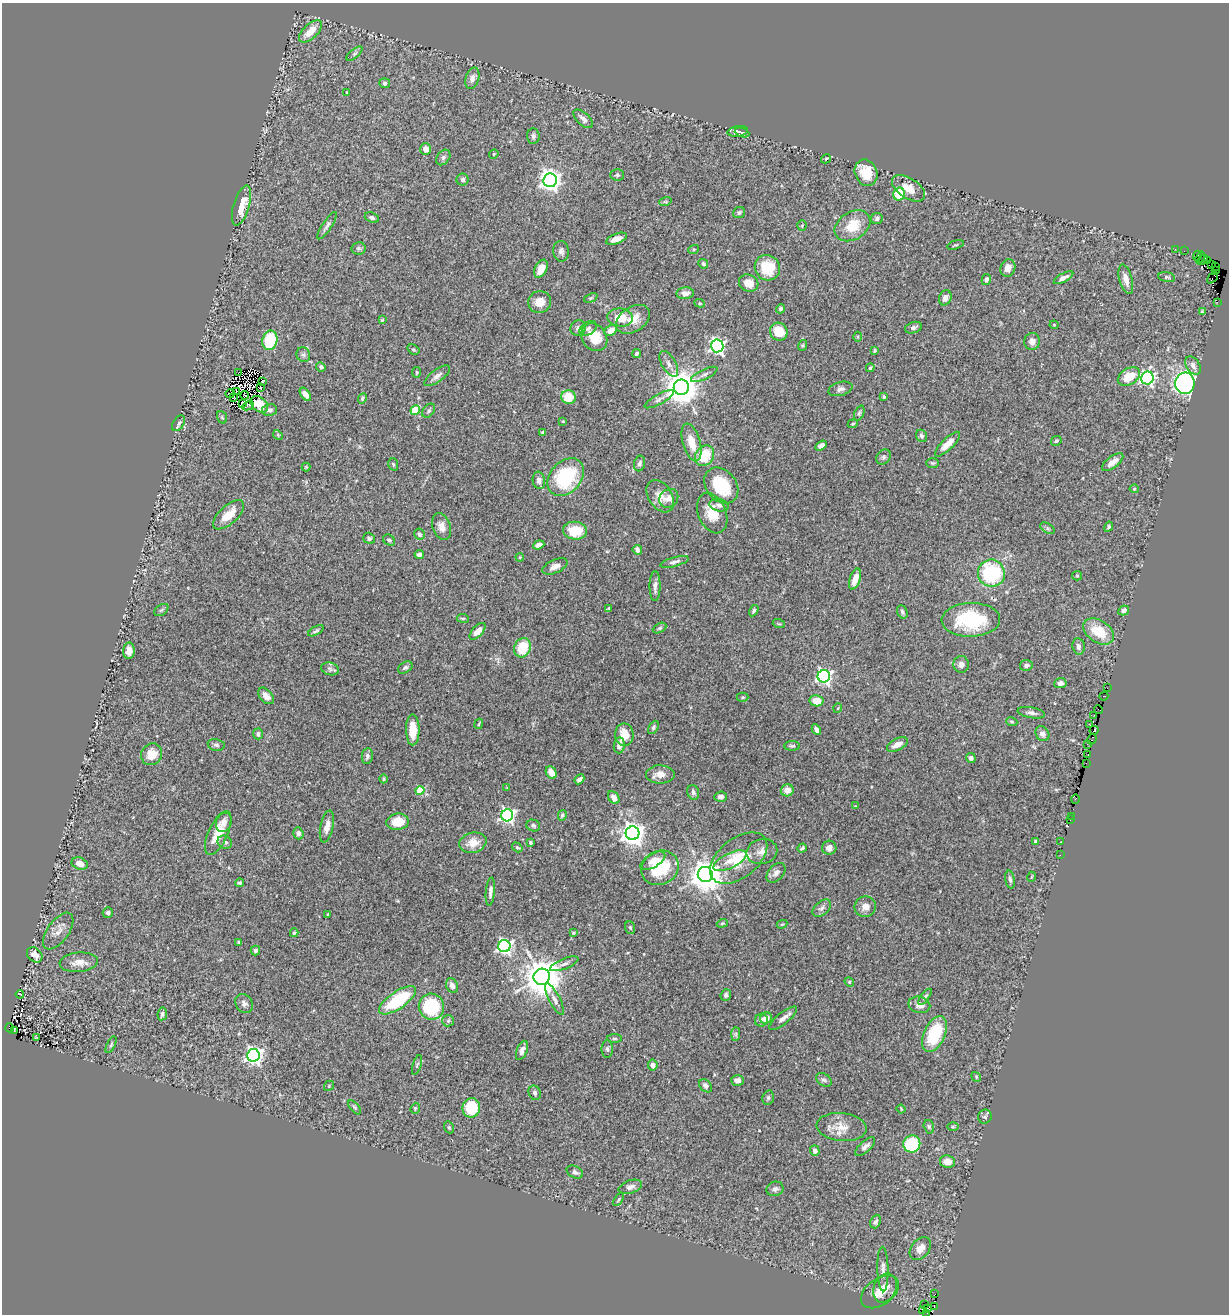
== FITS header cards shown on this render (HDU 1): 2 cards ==
NAXIS1  =                 1227
NAXIS2  =                 1312

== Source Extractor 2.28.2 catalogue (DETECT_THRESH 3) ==
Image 1227 x 1312 px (HDU 1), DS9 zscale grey, 1 PNG px = 1 image px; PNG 1231 x 1316 px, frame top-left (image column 1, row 1312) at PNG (2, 3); each listed source drawn as its Kron ellipse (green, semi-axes under 4 px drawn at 4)
Background 1.04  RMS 0.042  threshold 0.126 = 3 sigma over >= 5 px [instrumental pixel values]
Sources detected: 332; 5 with non-positive FLUX_AUTO (blend fragments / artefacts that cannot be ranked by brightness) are neither listed nor drawn; the other 327 listed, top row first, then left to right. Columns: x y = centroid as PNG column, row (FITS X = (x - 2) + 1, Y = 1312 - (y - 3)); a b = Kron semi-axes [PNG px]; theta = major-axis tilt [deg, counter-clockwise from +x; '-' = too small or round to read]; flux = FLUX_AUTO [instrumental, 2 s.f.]
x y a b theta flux
310 31 14 7 44 40
354 54 10 4 40 6.4
472 78 11 6 73 14
385 83 5 5 - 7.7
347 92 3 2 - 2.8
583 119 12 6 -43 14
738 131 10 5 9 7.9
742 133 7 3 -21 4.8
533 136 7 6 - 7.9
426 149 6 5 - 21
494 154 5 4 - 3.1
443 157 8 6 52 7.9
826 159 5 3 - 3.3
866 173 13 11 -67 72
617 175 7 5 -1 5.1
463 180 6 6 - 7.9
550 180 7 6 - 1900
908 188 18 10 -33 43
899 194 6 5 - 91
665 202 6 4 17 3.9
241 206 20 8 74 59
739 213 6 5 - 5.4
372 217 7 5 -20 7.1
877 219 6 5 - 7.6
327 226 16 4 57 9.8
802 226 5 4 - 3.5
853 226 19 13 33 67
616 239 11 5 21 19
955 245 8 3 17 3.6
358 248 7 6 - 6.3
694 249 5 3 - 2.9
1175 249 2 2 - 22
561 251 10 8 -83 11
1184 251 2 2 - 14
1197 256 5 3 - 61
1200 257 6 3 56 91
1202 260 6 2 39 56
1207 261 3 2 - 41
703 264 5 4 - 5.4
1211 264 3 2 - 200
1215 266 4 2 - 37
767 268 13 12 - 91
1008 268 9 7 72 23
541 269 9 6 63 25
1215 270 2 2 - 3.4
1167 277 8 5 -11 5.6
1063 278 11 4 29 14
1212 278 6 3 44 190
986 279 6 4 76 7.7
1126 279 15 6 -74 23
749 283 10 8 -25 31
685 293 9 6 4 14
591 298 7 3 22 3.6
945 298 8 6 66 13
540 302 11 11 - 30
700 303 5 4 - 3.7
1217 303 2 2 - 1.5
780 309 5 4 - 4.7
1202 312 4 3 - 3.6
620 318 13 9 -7 49
633 319 19 12 33 40
382 320 4 4 - 3.4
1054 325 4 4 - 2.8
578 328 8 7 - 9.9
588 328 9 6 33 9.6
913 328 8 5 18 9.2
611 330 7 5 28 27
779 332 9 8 - 70
594 337 15 12 -53 60
858 337 5 3 - 2.9
270 340 10 7 76 130
1032 341 8 8 - 18
803 345 5 3 - 3.6
717 346 6 6 - 810
413 350 6 4 -33 4.4
874 350 4 3 - 4.1
637 353 4 3 - 5.2
303 355 7 6 - 8.4
669 364 14 7 -60 16
1193 365 10 6 -56 13
321 367 5 4 - 5
870 368 4 3 - 4.2
239 372 3 2 - 8.5
416 372 5 3 - 3
704 374 14 5 25 11
437 376 15 6 37 14
1129 376 12 8 29 59
1147 378 6 6 - 620
263 381 3 2 - 2.1
1185 383 10 9 - 760
681 387 7 7 - 6900
260 388 3 2 - 1.4
840 389 12 7 16 13
236 392 2 2 - 1.9
230 394 4 2 - 3.2
305 394 7 4 -55 17
245 395 4 2 - 3.1
569 397 7 7 - 76
884 397 3 3 - 3.8
233 398 4 2 - 3.2
362 398 5 4 - 5.5
659 399 16 5 28 10
243 403 3 3 - 1.3
259 404 10 7 -39 23
248 406 6 3 27 0.56
270 410 8 5 10 8.5
415 410 5 4 - 110
429 411 8 5 51 6.7
859 413 8 4 68 5.2
222 417 6 5 - 3.6
563 421 4 4 - 2.7
179 423 8 5 57 7.7
853 424 5 4 - 3.3
543 432 3 3 - 4.2
278 435 5 4 - 3.2
921 436 6 5 - 7
1056 441 5 4 - 6.1
691 442 19 9 -74 50
947 444 17 5 44 31
821 446 6 4 33 9.1
704 456 11 9 54 91
883 457 8 6 53 7.3
1113 462 13 5 38 23
639 463 8 5 80 7.6
932 463 6 4 -2 4.3
393 464 6 5 - 4.1
306 467 4 4 - 2.3
566 477 21 15 49 210
539 480 9 6 -80 12
721 486 20 15 -51 120
1134 489 4 4 - 3.2
660 496 18 11 -57 33
669 498 10 8 42 18
719 505 10 6 -13 10
712 513 21 14 -67 54
229 515 19 9 42 56
442 527 14 9 -70 19
1109 527 5 4 - 5.5
1047 528 8 4 -32 6.2
575 531 12 9 -7 69
420 534 6 5 - 7
369 538 6 5 - 5.9
389 540 6 5 - 6.2
539 545 6 4 20 14
637 550 5 4 - 14
419 554 5 4 - 8.8
520 557 4 3 - 2.6
674 562 15 4 15 11
555 566 13 6 25 18
991 573 14 13 - 230
1077 576 5 4 - 3.2
855 579 11 5 70 32
655 586 15 5 89 15
609 608 3 3 - 2.6
161 610 8 5 36 5.6
1124 610 5 4 - 10
754 611 6 4 59 5.5
902 612 7 5 -70 5.7
463 618 6 3 -7 3.8
971 620 29 17 1 200
779 624 6 3 -18 3.2
660 628 7 4 27 5.1
316 631 8 3 28 5.5
478 631 10 5 47 20
1099 631 17 11 -33 80
1078 646 8 6 -82 9.9
522 648 10 8 65 90
129 651 8 6 88 19
961 664 8 7 - 14
1026 665 6 5 - 8.7
405 668 8 5 32 6.5
330 669 9 6 -17 8
824 676 6 6 - 750
1060 683 6 5 - 12
1107 688 2 2 - 7.3
266 696 9 6 -49 20
1104 696 4 3 - 13
743 697 6 4 1 3.9
816 701 7 5 -10 43
838 708 5 3 - 2.2
1099 710 5 2 - 6.1
1031 713 14 5 -10 11
1094 715 2 2 - 9.8
1012 722 6 4 -18 3.5
479 724 5 3 - 3
1090 725 2 2 - 27
653 727 7 4 61 4.9
816 729 5 4 - 9.2
413 730 15 6 -90 56
1094 730 4 2 - 1.2
258 734 5 5 - 8.5
1042 734 8 6 -56 13
624 735 11 9 -89 42
1092 739 5 3 - 19
1087 744 4 2 - 5.4
216 745 8 6 -10 7.4
619 745 8 5 83 19
897 745 11 5 26 24
792 746 8 5 0 5.5
152 754 11 10 - 45
1088 755 3 2 - 5.4
367 756 8 5 82 8.5
971 758 5 4 - 10
1086 763 2 2 - 7.8
551 772 7 5 -62 25
660 774 14 9 0 26
384 779 4 3 - 3.8
579 779 5 3 - 11
507 788 4 4 - 2.5
420 790 4 4 - 110
787 790 6 6 - 22
693 792 7 6 - 10
614 797 7 5 -57 19
721 797 6 5 - 11
1075 799 5 3 - 16
855 806 3 3 - 1.8
507 815 6 6 - 680
562 815 5 4 - 6.6
1071 816 2 2 - 1.4
1070 820 3 2 - 3.4
224 822 10 7 71 15
398 822 11 8 7 51
533 826 7 5 -21 7.1
327 827 16 6 78 21
218 833 24 9 65 53
298 833 6 5 - 10
633 833 7 7 - 2400
1035 841 3 3 - 6.6
225 842 7 6 - 10
1061 842 3 2 - 1.7
473 843 14 10 14 38
530 843 4 3 - 5.4
517 847 6 4 -33 4
802 848 5 3 - 5
829 848 7 7 - 14
762 852 15 12 13 24
1060 855 2 2 - 59
739 858 33 19 38 110
653 861 14 6 31 18
730 861 18 7 26 27
80 864 8 6 -20 17
660 868 19 16 31 130
776 873 11 7 49 14
705 875 7 7 - 5700
1031 877 5 3 - 2.4
1010 879 9 4 -79 7.7
239 883 4 3 - 4
490 891 14 4 85 12
865 907 11 10 - 20
822 908 11 6 39 11
108 913 5 5 - 6.1
328 915 3 3 - 7.4
722 923 5 4 - 3.6
782 924 5 4 - 3.5
630 928 6 5 - 4.6
58 931 21 10 54 26
294 933 4 3 - 4.7
573 933 3 2 - 2.6
238 942 4 3 - 2.6
504 946 6 6 - 740
255 951 5 5 - 6.4
35 955 9 6 -43 21
79 962 19 10 5 29
564 964 15 5 22 11
542 977 8 8 - 8600
849 982 5 4 - 3.3
452 985 8 5 -68 12
20 994 4 2 - 2.4
726 995 6 5 - 7
925 997 9 4 52 7.2
554 999 17 5 -63 15
398 1000 21 8 34 170
244 1004 10 8 -53 12
919 1005 11 8 -14 20
431 1007 13 12 - 150
162 1014 6 4 81 7.7
766 1018 6 5 - 25
783 1018 17 5 39 16
761 1020 6 6 - 11
448 1021 6 5 - 5.6
9 1028 4 3 - 260
14 1030 3 3 - 100
736 1034 7 4 89 5.8
934 1034 19 10 65 140
36 1037 3 2 - 2.1
614 1038 7 3 0 3.8
111 1045 9 4 64 5.4
607 1049 9 5 -88 6.8
522 1050 10 5 68 13
253 1055 6 6 - 1100
417 1065 10 4 72 5.2
653 1065 5 4 - 14
976 1077 5 4 - 3.4
737 1080 6 5 - 13
824 1080 8 6 -33 7.7
329 1086 5 4 - 3.3
706 1086 8 5 -46 11
535 1093 7 6 - 8.5
768 1098 7 5 76 6
355 1107 8 4 -50 4.2
415 1108 6 4 70 3.4
471 1108 9 9 - 140
901 1109 4 3 - 2.5
985 1117 7 6 - 5.8
449 1127 6 4 -69 4
842 1127 25 14 -6 43
929 1127 7 5 -75 4.9
953 1127 6 4 1 3.4
912 1144 8 8 - 200
865 1146 12 5 42 11
815 1151 5 4 - 10
947 1162 8 6 -7 23
575 1172 9 6 -29 9.3
630 1187 12 6 18 14
775 1189 8 7 - 9
619 1199 7 4 55 4.2
876 1222 7 5 68 7.8
920 1248 13 9 52 28
883 1269 22 5 -88 18
885 1288 15 11 67 34
880 1292 21 13 36 57
935 1294 2 2 - 3.6
924 1305 4 2 - 2.9
934 1306 4 2 - 5.2
927 1308 4 3 - 210
922 1310 3 2 - 5.7
927 1313 2 2 - 64
At the frame edge (FLAGS 8, measured only in part): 1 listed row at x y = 927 1313
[5 non-positive-flux detections neither listed nor drawn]